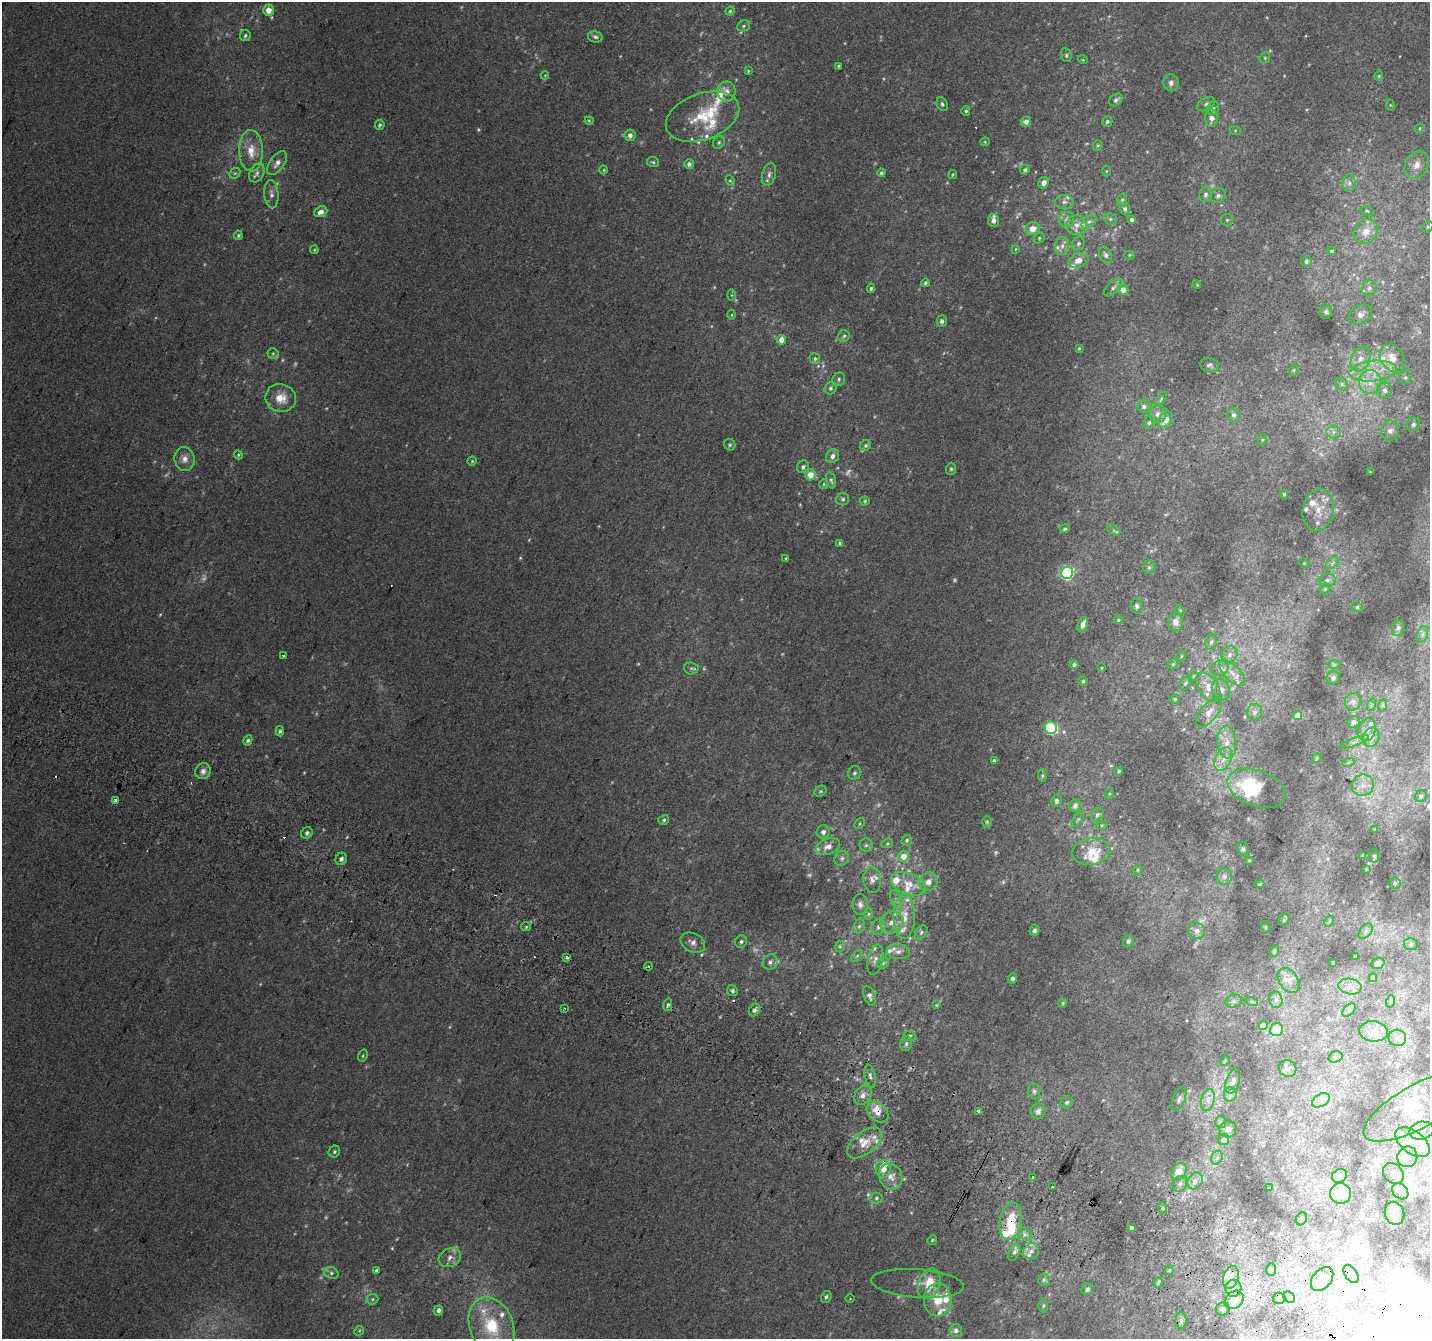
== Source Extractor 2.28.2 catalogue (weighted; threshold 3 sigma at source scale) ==
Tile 6 of 4 x 4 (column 2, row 2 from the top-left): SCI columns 1456-2883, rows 2984-4320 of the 5758 x 5899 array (HDU 1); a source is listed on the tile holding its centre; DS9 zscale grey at full resolution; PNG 1432 x 1341 px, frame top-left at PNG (2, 2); each listed source drawn as its Kron ellipse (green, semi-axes under 4 px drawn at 4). Shown black and unused: <1% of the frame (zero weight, under 2 of 3 exposures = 2% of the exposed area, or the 3 px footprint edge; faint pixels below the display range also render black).
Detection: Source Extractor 2.28.2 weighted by HDU 2 'WHT'; one run over the whole footprint, this tile lists its part. Background 0.0817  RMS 0.014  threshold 0.0628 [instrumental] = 3 sigma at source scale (4.5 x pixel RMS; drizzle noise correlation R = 1.50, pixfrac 1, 0.0396/0.0396 arcsec/px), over >= 5 px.
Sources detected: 469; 46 too faint to see at this stretch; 3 inside a brighter object's white glare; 4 cosmic-ray / hot-pixel residue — neither listed nor drawn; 61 inside a brighter listed object's ellipse — not listed separately; the other 355 listed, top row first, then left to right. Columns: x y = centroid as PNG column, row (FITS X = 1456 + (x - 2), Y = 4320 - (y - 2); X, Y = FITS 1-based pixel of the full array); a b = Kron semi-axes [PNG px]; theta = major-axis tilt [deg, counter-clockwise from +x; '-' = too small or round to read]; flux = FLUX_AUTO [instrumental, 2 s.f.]
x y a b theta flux
268 10 5 5 - 17
730 11 4 4 - 2.2
744 26 6 5 - 2.7
245 35 6 5 - 2.7
595 37 7 5 -14 4.3
1066 55 7 5 -78 2.6
1265 58 6 5 - 1.8
1083 60 5 3 - 1.3
839 66 3 3 - 2
748 71 4 4 - 1.5
545 75 4 3 - 1.1
1379 76 4 4 - 1.7
1171 83 8 7 - 5.6
727 91 10 9 - 8.2
1116 100 7 5 39 4.4
942 104 7 5 -62 2.7
1206 104 10 6 31 4.2
1390 105 6 3 -70 1.6
1213 108 7 5 68 3.7
966 111 5 4 - 2.2
703 117 38 23 20 60
1212 118 8 6 88 8.7
589 121 4 4 - 1.5
1026 122 5 5 - 6.1
1107 122 5 5 - 2.9
380 125 5 4 - 2.7
1420 128 5 4 - 1.5
1235 130 6 3 -19 1.6
630 135 5 5 - 6.5
719 142 7 5 60 2.8
985 142 4 4 - 1.4
1098 145 5 5 - 2
251 151 21 12 -88 25
653 162 6 5 - 2.2
277 163 14 7 54 8.6
689 164 5 4 - 5.5
1416 165 15 11 62 16
604 170 4 4 - 1.5
1025 170 5 4 - 2.7
1106 171 5 3 - 1.4
235 173 6 4 42 2.3
257 173 10 7 63 6.1
881 173 4 4 - 3.5
769 175 11 7 74 6.3
953 175 4 4 - 1.6
730 181 5 4 - 1.8
1044 183 6 5 - 7.7
1349 183 8 7 - 5.4
271 194 14 7 -86 7.1
1205 194 8 6 81 4.7
1218 196 8 7 - 4.8
1122 200 6 5 - 2.5
1064 202 9 7 -2 5.3
1125 209 6 5 - 4.1
1367 211 7 4 -10 2
321 212 6 5 - 9.2
1067 219 7 7 - 5.4
1110 219 7 5 -22 3.3
1132 220 4 4 - 4.6
1227 220 6 6 - 2.7
993 221 6 5 - 6.9
1089 222 8 5 38 4.1
1077 225 10 9 - 11
1428 227 6 5 - 2.6
1033 229 7 6 - 14
1366 231 13 11 50 18
238 235 4 4 - 2.1
1039 238 6 4 49 2
1078 244 7 6 - 3.8
1062 246 9 7 79 7.2
1016 249 4 3 - 1.2
314 250 4 4 - 1.6
1332 251 4 3 - 2
1106 255 9 6 -65 4.9
1130 255 5 4 - 1.6
1078 260 10 7 18 14
1306 261 5 5 - 4.2
925 283 4 4 - 2.9
1197 285 4 3 - 1.2
1113 287 12 6 40 4.4
871 288 5 4 - 2.5
1369 288 8 7 - 5.5
1123 290 5 5 - 11
731 295 6 4 -89 1.9
1326 312 7 6 - 3.2
1361 314 12 9 33 7.6
732 315 5 3 - 1.3
942 321 5 5 - 3.9
844 336 6 5 - 3
782 340 5 4 - 13
1079 348 3 3 - 1.4
273 353 5 5 - 2.4
1392 358 15 11 -55 21
815 359 5 5 - 2.5
1360 359 13 9 66 13
1209 365 9 7 -18 4
1294 370 5 3 - 1.5
1373 371 24 10 6 31
1405 378 7 6 - 3.4
839 379 7 6 - 3.1
1370 382 12 11 - 17
1342 384 6 5 - 2.9
831 388 6 6 - 3.4
1385 390 8 7 - 6.2
281 398 15 14 - 23
1161 399 8 4 55 2.6
1144 406 6 6 - 5.9
1158 414 8 8 - 8.9
1234 415 7 6 - 4.8
1165 420 9 6 52 17
1149 423 6 5 - 3.1
1413 424 7 6 - 3.6
1390 431 10 9 - 7.9
1334 432 7 6 - 5.5
1262 440 5 3 - 1.3
730 445 6 5 - 2.8
866 445 6 5 - 2.7
238 455 4 4 - 1.4
833 456 7 6 - 6.6
184 459 12 10 -79 11
472 461 4 4 - 1.6
803 467 6 5 - 4.5
951 469 6 5 - 2.7
1370 472 3 3 - 1.1
810 475 6 5 - 19
831 480 8 4 -75 2.9
824 484 5 4 - 1.9
1284 494 4 4 - 2.1
843 499 6 6 - 2.9
865 501 5 4 - 2.2
1318 510 21 15 79 23
1065 529 5 4 - 2.8
1114 530 7 4 -25 2.5
840 543 4 4 - 3.6
786 558 4 3 - 1.8
1304 563 5 4 - 1.3
1332 563 7 5 35 3.3
1149 567 7 5 -89 3.2
1067 573 6 6 - 240
1327 580 8 6 6 5.2
1325 589 6 5 - 2
1137 606 7 6 - 3.8
1357 607 6 5 - 2.7
1180 610 5 4 - 1.6
1118 620 4 4 - 1.7
1176 622 9 7 85 10
1083 625 8 4 67 8.2
1398 628 8 6 79 5.1
1422 634 9 5 70 4.8
1211 642 8 5 79 3.5
283 655 3 3 - 2.7
1229 655 9 7 54 6.6
1182 656 5 3 - 1.4
1074 664 4 4 - 3.4
1173 664 6 4 45 2.4
1334 664 6 4 0 2.2
691 668 7 6 - 3.7
1102 668 4 2 - 1.3
1220 668 9 7 18 6.1
1232 673 17 7 -46 14
1194 676 4 3 - 1.7
1333 678 7 6 - 4.2
1083 681 5 4 - 1.9
1185 683 6 5 - 2.2
1208 687 16 9 -55 16
1221 690 11 8 -62 8.3
1175 699 5 4 - 2.1
1353 702 9 8 - 5.8
1371 705 6 4 72 2.1
1383 705 6 4 72 2.3
1209 712 18 8 51 14
1255 712 8 7 - 5.2
1298 715 4 4 - 11
1354 722 6 6 - 6.3
1051 728 6 6 - 120
1367 730 12 8 72 9.7
280 731 5 4 - 3
1371 737 10 8 76 12
248 740 5 4 - 3.3
1227 742 16 9 -84 17
1354 742 16 3 20 4.9
1317 758 5 4 - 1.6
1223 759 13 7 64 12
994 761 4 4 - 4.4
1348 763 6 4 20 2
203 771 8 7 - 7
1119 771 4 3 - 2
854 773 7 6 - 3.4
1042 776 6 4 -85 2.1
1363 785 11 10 - 14
1257 788 30 18 -20 46
821 791 6 5 - 2.4
1109 794 5 3 - 1.6
1421 796 6 5 - 3.6
115 800 4 3 - 4.8
1056 801 6 5 - 3.5
1075 806 6 5 - 5.6
1097 815 7 5 49 3.9
1078 819 9 4 54 2.8
664 820 6 5 - 2.7
987 822 6 5 - 2.1
859 824 6 5 - 2.2
1102 825 6 4 18 1.9
1375 830 3 2 - 1.4
823 832 7 6 - 5.7
307 833 6 5 - 3.5
907 840 5 5 - 2.5
887 843 6 4 21 2.1
866 845 6 6 - 4.1
828 846 12 8 20 12
1243 849 6 5 - 2.9
1091 851 19 13 10 34
904 856 5 5 - 16
1362 856 4 3 - 2.6
1374 856 7 5 -78 3.1
842 858 8 7 - 4.5
341 859 6 5 - 4.2
1249 860 4 3 - 1.3
1366 869 3 3 - 1.1
1137 870 6 4 89 1.8
1224 877 8 8 - 6.4
872 880 13 9 -84 9.1
928 882 10 8 42 11
1395 883 6 5 - 3.3
909 884 18 10 -21 20
1260 884 4 4 - 2.1
896 900 10 5 -70 5.4
860 904 10 7 -90 6.8
869 914 6 4 89 2
904 916 22 10 89 25
1284 920 6 5 - 2.3
1329 921 6 4 61 2.3
892 922 12 10 22 12
859 926 7 5 67 3.3
526 927 5 4 - 2
879 927 8 6 59 5.3
1265 927 6 3 -71 1.2
1035 930 6 5 - 4.2
1197 931 8 8 - 7.7
1366 931 9 5 49 4.7
921 932 8 5 51 3
1128 941 6 5 - 3.7
693 942 13 9 -26 8.4
741 942 6 5 - 3.4
1411 944 7 6 - 3.7
840 946 5 3 - 1.7
898 951 11 7 -7 8.1
1274 951 5 5 - 3.5
857 956 7 4 46 2.4
1355 956 3 3 - 1.7
567 957 3 3 - 26
875 960 15 7 77 8.9
770 962 8 7 - 5.7
883 963 6 5 - 2.9
1333 963 3 3 - 1.5
1378 963 7 5 19 7.5
648 966 4 3 - 8.4
1013 978 5 4 - 3.7
1373 978 4 4 - 3.4
1288 981 14 9 -56 12
1350 987 12 8 -10 9.1
732 991 5 5 - 3.8
869 996 10 5 -72 5.5
1276 1000 8 6 -77 5.4
1234 1001 8 6 17 4.2
1391 1001 6 4 72 1.8
1252 1002 6 4 -19 2.4
1063 1003 4 4 - 1.5
668 1005 6 4 78 2.9
936 1005 3 3 - 1.8
564 1008 3 2 - 1.6
755 1010 7 5 63 4.5
1349 1010 8 5 45 3.3
1263 1026 4 4 - 11
1276 1030 7 6 - 22
1373 1031 14 10 -7 15
910 1036 6 5 - 2.7
1397 1038 9 8 - 7.7
906 1044 8 5 77 3.6
363 1056 6 4 70 2.1
1335 1057 7 5 17 3.2
1225 1061 5 4 - 1.6
1287 1069 9 8 - 4.7
870 1076 12 5 -79 5.3
1233 1081 13 6 74 6.6
1034 1091 8 6 -83 3.4
1230 1094 7 6 - 7.8
863 1095 10 8 54 7.1
1179 1099 13 6 67 5.4
1208 1100 11 6 75 9
1321 1100 10 6 30 6.3
1067 1102 6 5 - 2.7
1419 1106 62 21 29 65
978 1111 3 3 - 12
1038 1111 8 7 - 5.2
877 1112 12 8 -39 14
1221 1122 6 5 - 2.9
1228 1129 9 8 - 6.2
1421 1131 12 8 12 12
1224 1139 6 5 - 7.8
1413 1142 20 11 -37 26
865 1143 20 11 39 20
334 1152 6 5 - 3
1407 1157 10 10 - 13
1217 1158 7 5 67 3.2
883 1169 9 7 -85 15
1179 1171 9 7 54 17
1393 1173 11 9 -46 9.8
1339 1176 8 6 31 5.2
891 1177 13 11 -62 15
1033 1177 3 3 - 11
1195 1181 9 7 56 7
1180 1184 8 7 - 5
1052 1187 3 3 - 9.3
1269 1188 2 2 - 0.78
1400 1191 9 7 -41 6.3
1341 1193 10 10 - 23
876 1198 6 5 - 2.9
1163 1208 6 4 -71 2.2
1394 1213 12 9 -69 8.5
1301 1219 7 5 61 2.9
1011 1221 19 11 80 41
1131 1228 3 3 - 4.4
1025 1234 7 5 -31 4.1
932 1240 5 4 - 2
1031 1251 9 7 44 7.7
1014 1252 9 5 65 4.9
450 1258 11 9 28 9.1
1169 1270 4 4 - 1.9
1271 1270 6 5 - 3.2
376 1271 4 4 - 2.7
331 1273 7 5 -23 3.4
1351 1274 10 6 -57 20
1231 1277 12 7 72 10
1322 1279 13 9 50 12
1044 1280 6 6 - 3.3
1158 1282 5 4 - 2.3
917 1283 46 14 -4 20
929 1284 16 10 69 26
1233 1288 8 8 - 11
1087 1289 6 5 - 5.5
826 1297 6 5 - 3.2
1289 1297 6 5 - 4.1
850 1298 4 3 - 1.3
1279 1298 6 5 - 3.5
372 1299 6 5 - 2.3
938 1300 16 14 -90 34
1234 1300 10 8 41 23
1043 1306 7 5 -85 2.3
1223 1309 7 6 - 5.8
438 1310 5 4 - 4.5
1181 1321 8 5 -89 3.5
491 1326 30 22 -68 73
359 1331 5 4 - 1.7
956 1331 6 6 - 5.8
Overlapping masked pixels (flux is a lower limit): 4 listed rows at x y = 877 1112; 1011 1221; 1351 1274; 1223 1309
Isophote crosses this tile's border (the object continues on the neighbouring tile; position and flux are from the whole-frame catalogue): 1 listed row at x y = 1419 1106